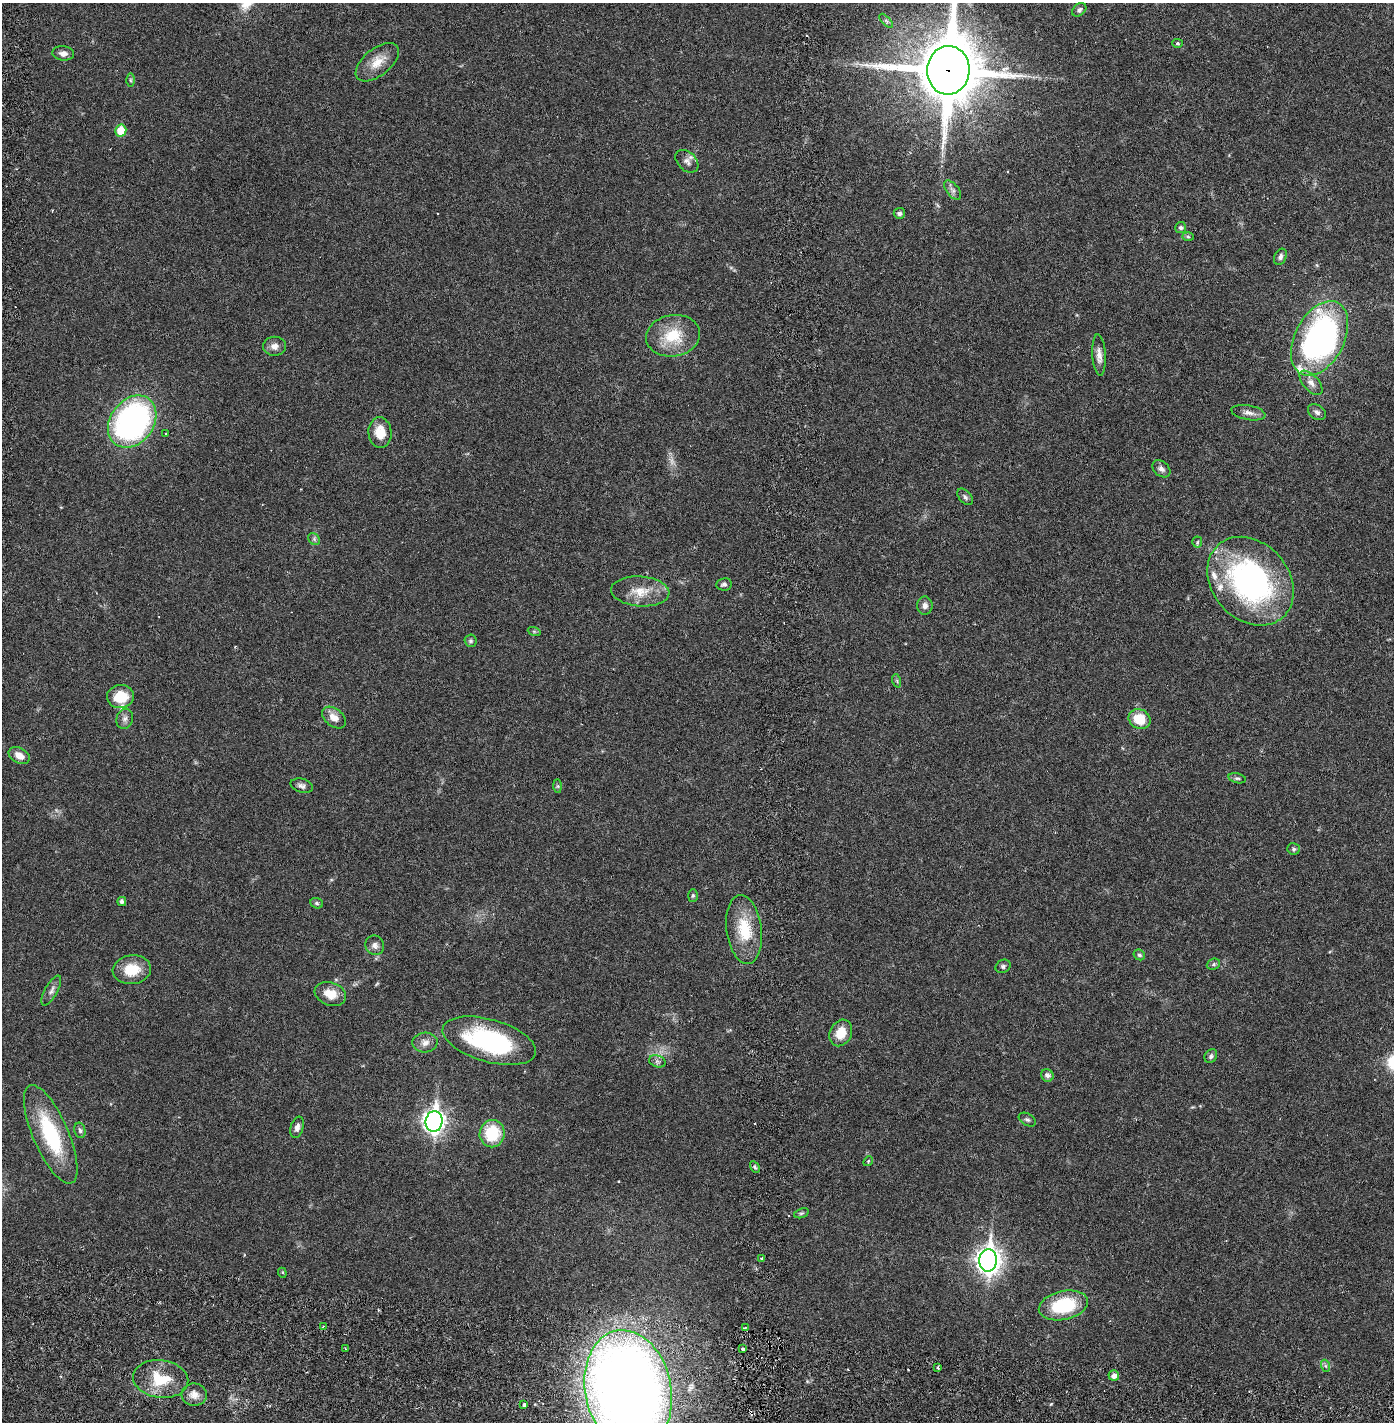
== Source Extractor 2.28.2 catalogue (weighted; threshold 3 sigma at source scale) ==
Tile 10 of 4 x 4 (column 2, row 3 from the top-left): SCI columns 1496-2887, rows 1509-2928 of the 5884 x 5855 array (HDU 1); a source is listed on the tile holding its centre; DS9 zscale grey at full resolution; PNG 1396 x 1424 px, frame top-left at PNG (2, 3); each listed source drawn as its Kron ellipse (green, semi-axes under 4 px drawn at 4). Shown black and unused: <1% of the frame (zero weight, under 2 of 6 exposures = <1% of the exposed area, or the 3 px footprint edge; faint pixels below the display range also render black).
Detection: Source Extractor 2.28.2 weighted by HDU 2 'WHT'; one run over the whole footprint, this tile lists its part. Background 0.0208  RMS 0.0033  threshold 0.0134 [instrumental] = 3 sigma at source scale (4.09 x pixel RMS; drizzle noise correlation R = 1.36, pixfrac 0.8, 0.05/0.05 arcsec/px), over >= 5 px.
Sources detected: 92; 2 too faint to see at this stretch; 1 cosmic-ray / hot-pixel residue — neither listed nor drawn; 4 inside a brighter listed object's ellipse — not listed separately; the other 85 listed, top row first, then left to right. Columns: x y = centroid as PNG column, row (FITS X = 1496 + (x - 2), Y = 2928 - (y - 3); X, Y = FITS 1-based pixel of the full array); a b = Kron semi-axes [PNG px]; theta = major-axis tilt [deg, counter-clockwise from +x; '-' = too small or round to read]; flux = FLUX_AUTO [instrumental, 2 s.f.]
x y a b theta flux
1079 10 8 5 41 0.48
886 21 9 3 -46 0.36
1177 43 5 4 - 0.28
63 53 11 7 -6 0.98
377 62 25 13 39 3.4
948 70 24 21 85 1400
130 80 6 4 -89 0.3
121 130 6 5 - 4.2
687 161 13 9 -45 1.1
953 190 11 6 -51 0.74
899 213 5 5 - 0.61
1181 228 5 5 - 0.41
1188 236 6 4 -2 0.28
1280 257 8 6 66 0.58
673 336 27 20 9 7
1320 338 40 24 63 61
275 346 11 9 1 1.2
1099 355 20 6 -86 1.4
1311 383 15 7 -48 1.2
1317 412 10 7 -35 0.7
1248 413 17 7 -10 1.2
132 422 28 21 53 54
380 433 15 11 -84 3.5
165 434 3 2 - 0.23
1161 469 10 7 -41 0.8
965 497 10 6 -49 0.52
314 539 7 5 -48 0.41
1197 542 5 5 - 0.29
1251 581 48 38 -48 49
724 584 8 6 9 0.51
640 591 29 15 -4 4.1
925 605 9 7 -88 0.91
534 631 6 4 -19 0.28
471 641 6 6 - 0.39
897 681 7 4 -72 0.33
120 697 13 11 6 5.2
334 717 14 8 -38 1.9
125 719 10 8 72 0.85
1139 719 11 9 -30 4.7
19 756 11 7 -29 1.9
1237 778 9 5 -12 0.42
302 786 11 7 -16 0.73
558 786 7 4 -90 0.32
1294 849 6 5 - 0.41
693 895 6 5 - 0.29
122 902 4 4 - 0.7
317 903 6 5 - 0.36
744 929 35 17 -83 7.7
375 945 10 9 - 0.93
1139 955 6 5 - 0.4
1213 964 7 5 23 0.38
1003 966 8 6 28 0.48
132 970 19 14 7 4.7
51 991 17 6 61 0.96
330 994 16 11 -19 3
841 1033 14 10 64 3.5
489 1041 48 21 -16 26
425 1042 12 10 3 1.4
1211 1056 7 5 54 0.47
657 1061 8 6 -18 0.54
1047 1075 6 6 - 0.77
1027 1120 9 6 -29 0.51
434 1121 10 8 84 120
297 1127 11 6 74 0.85
80 1130 8 5 -77 0.56
51 1134 53 17 -67 16
492 1134 13 12 - 7.6
868 1161 5 4 - 0.22
755 1167 6 4 -60 0.34
801 1213 8 4 19 0.34
762 1258 3 3 - 0.64
988 1260 11 9 86 170
282 1273 5 4 - 0.27
1063 1305 25 14 12 12
323 1326 4 3 - 0.22
745 1327 3 2 - 0.65
345 1349 4 3 - 0.19
743 1349 3 3 - 2.1
1326 1366 6 4 -71 0.33
938 1368 4 3 - 0.26
1114 1376 5 5 - 1.1
161 1379 28 19 -8 6.8
628 1390 61 43 -78 300
194 1395 12 11 - 1.7
524 1405 3 3 - 0.78
Overlapping masked pixels (flux is a lower limit): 1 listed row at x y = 948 70
Isophote crosses this tile's border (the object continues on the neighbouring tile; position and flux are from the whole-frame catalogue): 2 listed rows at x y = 948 70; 628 1390